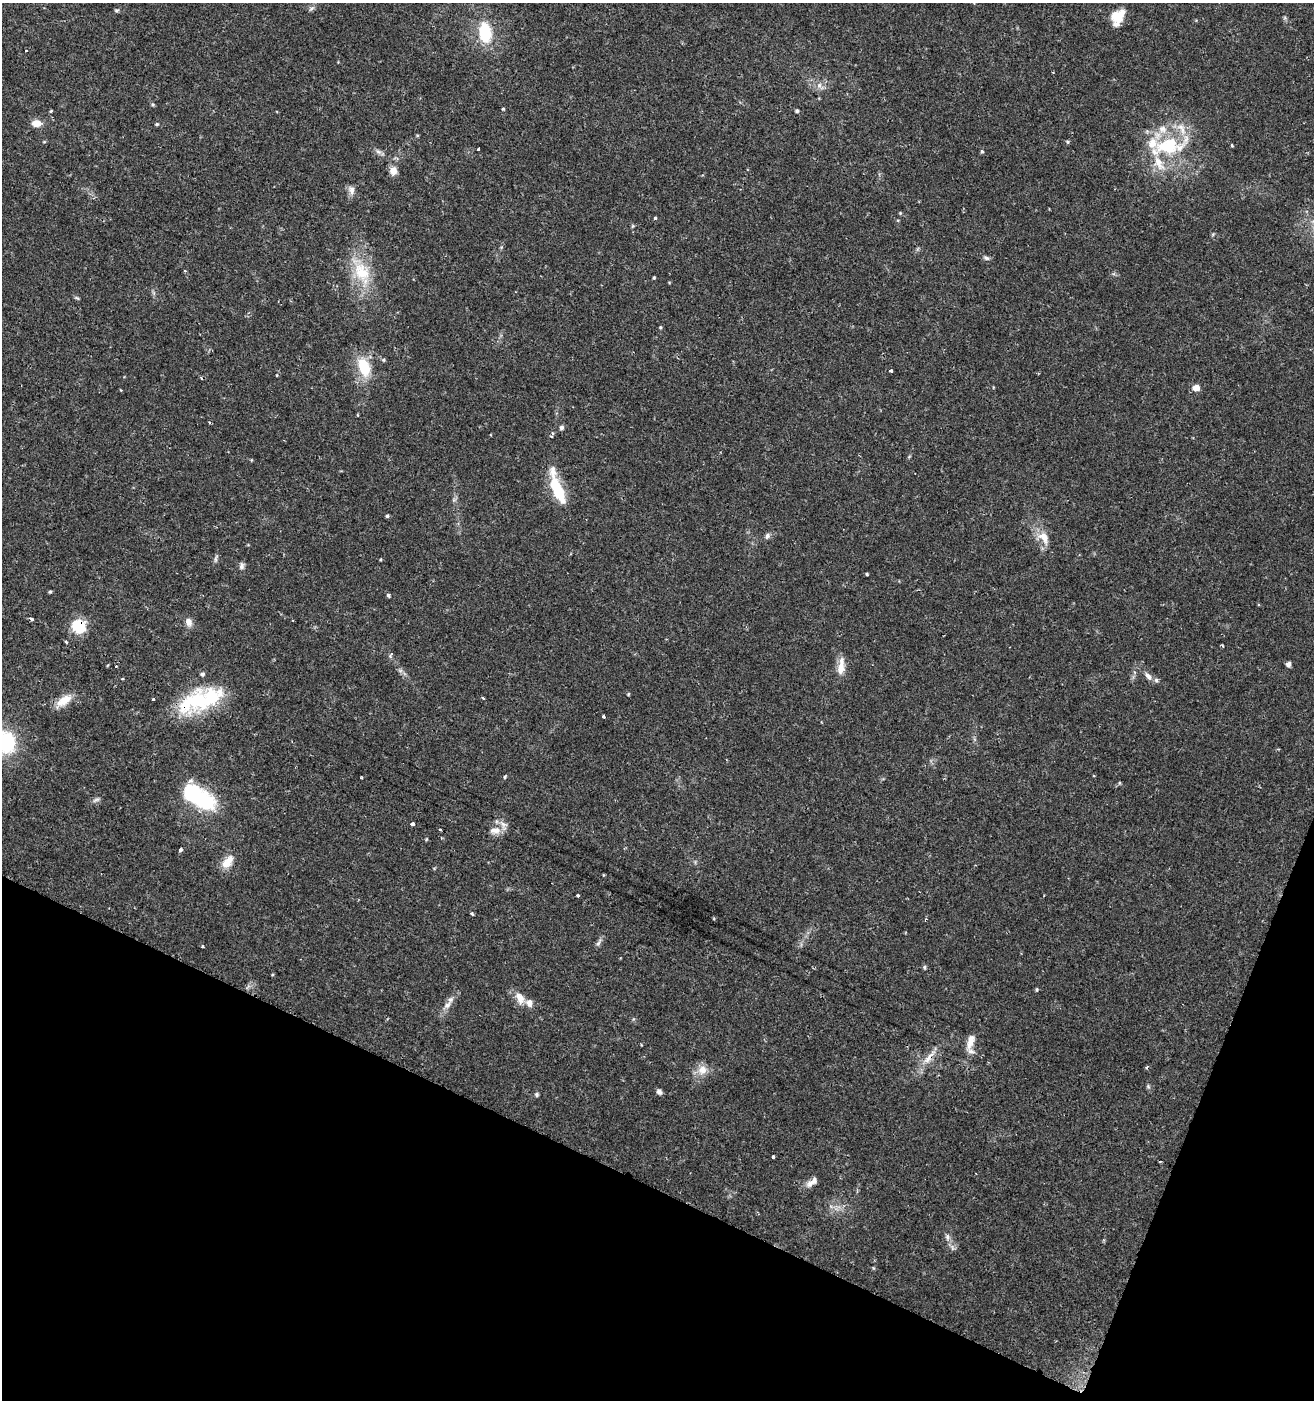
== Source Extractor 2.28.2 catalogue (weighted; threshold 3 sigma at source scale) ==
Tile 15 of 4 x 4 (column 3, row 4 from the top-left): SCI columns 2903-4214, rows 6-1403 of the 5735 x 5611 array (HDU 1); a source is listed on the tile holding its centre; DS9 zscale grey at full resolution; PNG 1316 x 1402 px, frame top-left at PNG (2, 3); no overlay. Shown black and unused: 19% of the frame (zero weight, under 2 of 3 exposures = <1% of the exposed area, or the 3 px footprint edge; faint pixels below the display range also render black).
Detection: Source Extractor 2.28.2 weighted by HDU 2 'WHT'; one run over the whole footprint, this tile lists its part. Background 0.0352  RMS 0.0032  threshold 0.0142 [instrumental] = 3 sigma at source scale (4.5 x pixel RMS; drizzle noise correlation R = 1.50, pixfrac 1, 0.0396/0.0396 arcsec/px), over >= 5 px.
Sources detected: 106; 1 inside a brighter object's white glare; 3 cosmic-ray / hot-pixel residue — not listed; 10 inside a brighter listed object's ellipse — not listed separately; the other 92 listed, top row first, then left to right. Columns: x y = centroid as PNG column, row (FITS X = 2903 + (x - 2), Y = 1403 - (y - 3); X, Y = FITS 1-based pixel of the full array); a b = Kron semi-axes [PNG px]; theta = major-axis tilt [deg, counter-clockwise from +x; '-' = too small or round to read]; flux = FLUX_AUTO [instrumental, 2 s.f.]
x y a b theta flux
311 8 9 5 38 0.79
116 10 6 4 6 0.46
1117 17 18 12 58 6.3
485 32 21 13 -82 13
26 50 3 2 - 0.22
819 85 9 6 -77 1.4
503 109 3 3 - 0.44
51 111 4 3 - 0.31
797 111 4 4 - 0.59
37 123 11 8 -3 2.9
157 124 4 4 - 0.44
44 142 5 3 - 0.28
1068 142 5 5 - 0.45
1168 146 58 23 13 23
478 149 3 3 - 0.59
982 151 5 4 - 0.46
378 152 9 6 -38 1
393 171 10 9 - 2.4
351 190 11 8 -71 1.7
900 213 4 3 - 0.3
655 218 4 3 - 0.86
1213 234 6 3 72 0.37
986 258 9 5 -29 0.79
361 272 40 21 -64 14
654 278 4 3 - 0.34
77 298 8 4 -35 0.46
660 327 4 4 - 0.33
383 360 5 4 - 0.44
364 367 22 13 -73 11
891 371 4 3 - 0.6
1196 388 6 6 - 3.3
121 390 4 3 - 0.27
209 422 3 3 - 0.4
561 427 6 5 - 0.81
552 433 6 5 - 0.78
558 490 29 10 -64 15
387 516 4 4 - 0.51
767 536 8 6 65 0.87
1044 537 20 12 -59 4.5
216 559 12 3 80 0.72
381 559 4 3 - 0.27
241 566 9 6 -88 1
867 574 4 3 - 0.33
50 592 4 4 - 0.4
388 595 3 3 - 0.95
31 619 4 3 - 1.5
189 622 11 8 -73 2
79 626 7 6 - 34
66 642 3 3 - 1.2
390 655 10 5 69 0.6
1288 664 5 5 - 1.2
116 666 3 2 - 0.27
841 667 22 8 84 4
202 674 5 5 - 0.78
1148 676 13 6 -48 1.7
628 694 4 4 - 0.31
483 698 3 3 - 0.45
153 699 3 3 - 0.88
200 700 54 22 21 28
64 701 25 10 36 4.6
603 716 4 3 - 2.3
6 742 20 18 -80 24
505 777 5 4 - 0.39
362 778 3 2 - 0.48
1119 783 5 3 - 0.32
198 797 36 20 -28 27
96 800 11 5 17 0.86
413 824 3 3 - 1.5
440 829 4 2 - 0.31
495 830 16 10 5 2.7
426 839 5 4 - 0.3
180 850 4 3 - 0.8
228 862 20 11 53 4
578 896 3 3 - 1.4
472 914 4 3 - 0.5
926 920 4 3 - 0.51
598 943 12 5 60 0.99
202 946 3 3 - 0.56
925 967 5 4 - 0.5
1037 989 6 4 84 0.38
520 998 17 10 -57 3.4
447 1005 12 7 41 1.8
971 1041 24 9 72 3.8
927 1059 12 8 35 2.4
702 1070 15 13 64 3.4
1148 1086 6 5 - 0.5
659 1092 6 5 - 1.2
536 1094 6 5 - 0.57
773 1156 3 3 - 1.3
809 1184 10 9 - 1.6
948 1237 9 6 84 1.1
952 1248 9 4 -82 0.84
Overlapping masked pixels (flux is a lower limit): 4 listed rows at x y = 79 626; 200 700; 926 920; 927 1059
Isophote crosses this tile's border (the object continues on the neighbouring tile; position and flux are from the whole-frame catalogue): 1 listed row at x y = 6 742